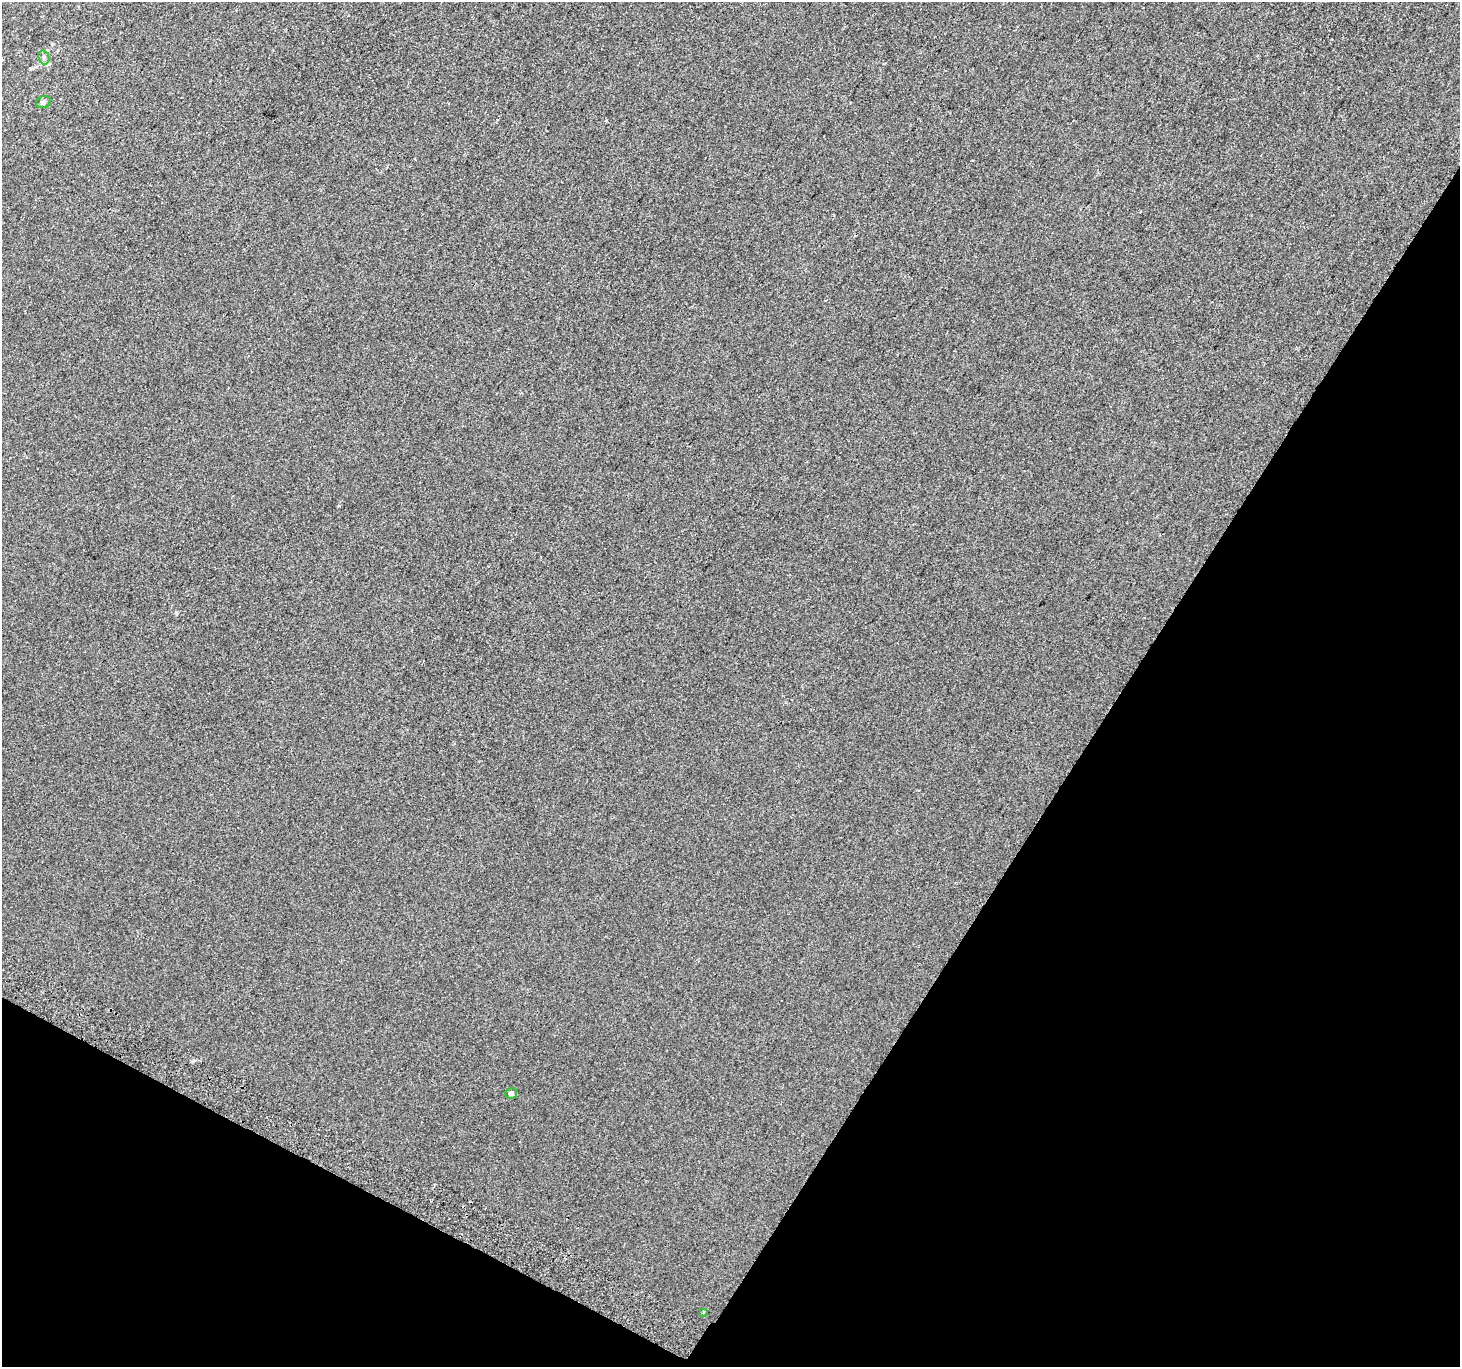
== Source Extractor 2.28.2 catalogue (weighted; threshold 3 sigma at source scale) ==
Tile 15 of 4 x 4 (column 3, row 4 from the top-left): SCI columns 2947-4404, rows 301-1665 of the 5888 x 5996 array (HDU 1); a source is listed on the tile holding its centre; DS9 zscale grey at full resolution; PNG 1462 x 1369 px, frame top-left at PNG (2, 2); each listed source drawn as its Kron ellipse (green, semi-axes under 4 px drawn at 4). Shown black and unused: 30% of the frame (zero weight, under 2 of 3 exposures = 2% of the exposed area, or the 3 px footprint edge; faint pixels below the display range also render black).
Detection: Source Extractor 2.28.2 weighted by HDU 2 'WHT'; one run over the whole footprint, this tile lists its part. Background 2.98e-04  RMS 0.0073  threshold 0.0327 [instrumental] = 3 sigma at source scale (4.5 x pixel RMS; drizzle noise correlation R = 1.50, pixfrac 1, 0.0396/0.0396 arcsec/px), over >= 5 px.
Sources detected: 4; all 4 listed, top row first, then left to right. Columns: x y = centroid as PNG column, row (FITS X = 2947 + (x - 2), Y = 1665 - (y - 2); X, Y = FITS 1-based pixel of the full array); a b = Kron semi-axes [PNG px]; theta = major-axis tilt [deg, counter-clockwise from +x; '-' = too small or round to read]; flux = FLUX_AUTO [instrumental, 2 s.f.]
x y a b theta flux
44 57 7 5 -71 1.5
43 102 7 5 22 1.6
511 1093 6 5 - 1.8
703 1312 2 2 - 0.58